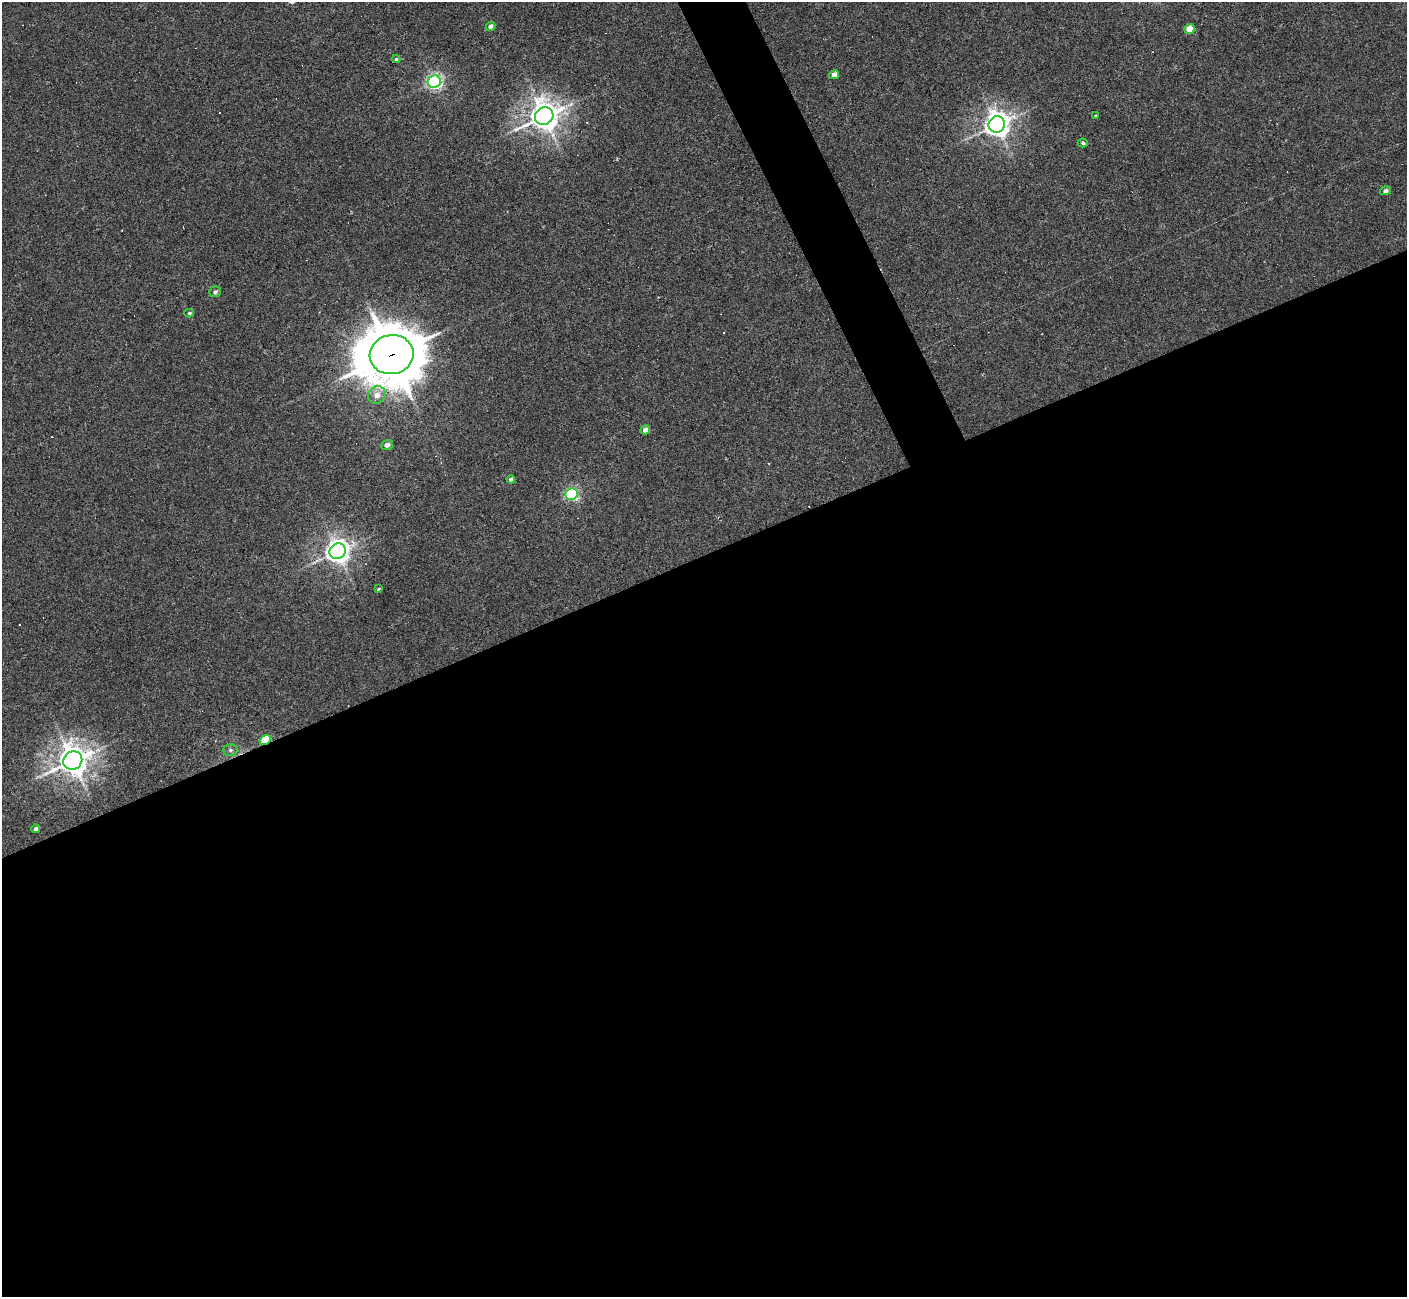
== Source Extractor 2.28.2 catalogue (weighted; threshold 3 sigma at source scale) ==
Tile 15 of 4 x 4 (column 3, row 4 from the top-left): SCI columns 2812-4216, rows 150-1444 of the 5622 x 5610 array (HDU 1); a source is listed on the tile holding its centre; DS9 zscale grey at full resolution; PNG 1409 x 1299 px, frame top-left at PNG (2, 2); each listed source drawn as its Kron ellipse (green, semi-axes under 4 px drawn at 4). Shown black and unused: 59% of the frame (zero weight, under 3 of 6 exposures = <1% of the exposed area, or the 3 px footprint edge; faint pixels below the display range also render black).
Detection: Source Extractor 2.28.2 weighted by HDU 2 'WHT'; one run over the whole footprint, this tile lists its part. Background 0.0282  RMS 0.0025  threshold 0.0102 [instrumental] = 3 sigma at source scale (4.09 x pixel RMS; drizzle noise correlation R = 1.36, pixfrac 0.8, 0.05/0.05 arcsec/px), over >= 5 px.
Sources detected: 30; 6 cosmic-ray / hot-pixel residue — neither listed nor drawn; the other 24 listed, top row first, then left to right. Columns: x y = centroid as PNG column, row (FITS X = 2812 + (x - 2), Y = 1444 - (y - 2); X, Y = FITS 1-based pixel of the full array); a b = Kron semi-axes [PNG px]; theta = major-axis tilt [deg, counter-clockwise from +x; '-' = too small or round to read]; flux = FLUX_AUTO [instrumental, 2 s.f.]
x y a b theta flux
490 26 5 4 - 1.1
1190 29 5 5 - 3
396 59 4 4 - 0.32
834 75 5 4 - 1.9
434 82 6 6 - 69
544 116 9 8 - 360
1096 116 4 3 - 0.25
997 124 8 8 - 230
1083 143 5 4 - 0.37
1385 191 5 4 - 0.67
215 292 6 5 - 0.58
189 313 5 4 - 0.32
392 355 22 19 10 1400
377 395 9 8 - 2.1
645 430 5 4 - 1.5
387 445 6 5 - 1.2
511 479 4 4 - 0.73
572 494 6 5 - 40
338 551 8 7 - 190
378 589 3 3 - 0.3
265 740 6 4 34 12
230 750 7 6 - 0.63
73 761 10 9 - 370
36 829 4 3 - 0.72
Overlapping masked pixels (flux is a lower limit): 2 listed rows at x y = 392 355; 265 740